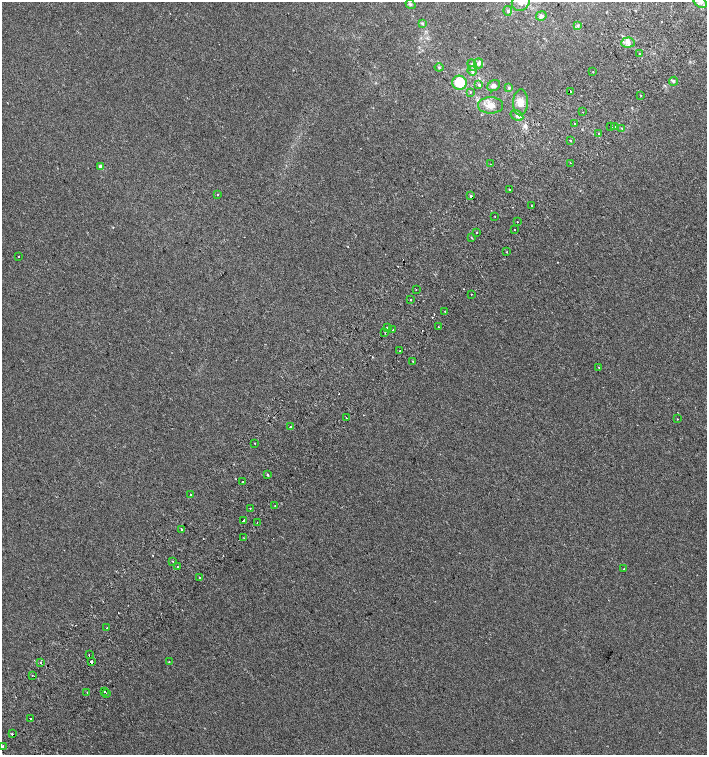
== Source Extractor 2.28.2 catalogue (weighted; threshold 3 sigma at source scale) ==
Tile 10 of 4 x 4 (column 2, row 3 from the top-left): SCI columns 1677-3085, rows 1550-3055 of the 6105 x 6114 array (HDU 1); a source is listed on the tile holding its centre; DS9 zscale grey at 2 x 2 block average (1 PNG px = mean of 2 x 2 image px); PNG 709 x 757 px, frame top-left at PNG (2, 2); each listed source drawn as its Kron ellipse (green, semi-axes under 4 px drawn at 4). Shown black and unused: <1% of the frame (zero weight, under 2 of 3 exposures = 3% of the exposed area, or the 3 px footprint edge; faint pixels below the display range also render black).
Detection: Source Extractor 2.28.2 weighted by HDU 2 'WHT'; one run over the whole footprint, this tile lists its part. Background 0.00142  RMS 0.0035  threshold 0.0155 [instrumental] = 3 sigma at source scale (4.5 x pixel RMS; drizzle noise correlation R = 1.50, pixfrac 1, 0.0396/0.0396 arcsec/px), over >= 5 px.
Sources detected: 96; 8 cosmic-ray / hot-pixel residue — neither listed nor drawn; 1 coinciding with a brighter row at this scale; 1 inside a brighter listed object's ellipse — not listed separately; the other 86 listed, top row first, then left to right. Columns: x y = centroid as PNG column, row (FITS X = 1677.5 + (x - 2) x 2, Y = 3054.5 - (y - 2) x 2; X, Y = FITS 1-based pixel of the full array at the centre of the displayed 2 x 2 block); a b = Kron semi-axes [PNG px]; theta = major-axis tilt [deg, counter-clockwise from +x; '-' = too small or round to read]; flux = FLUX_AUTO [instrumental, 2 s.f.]
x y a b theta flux
521 2 9 8 - 5.9
700 2 7 5 -36 3.4
410 4 5 3 - 1.2
508 11 5 3 - 1.2
541 16 5 4 - 2.3
422 23 3 3 - 0.82
578 26 4 2 - 0.92
628 43 7 5 3 2.9
640 54 2 2 - 13
479 63 5 4 - 2.2
472 65 6 4 -70 1.9
439 67 4 3 - 0.8
472 71 5 4 - 1.3
593 72 2 2 - 0.75
673 81 4 4 - 1.4
459 83 7 7 - 24
479 85 4 3 - 0.9
494 86 7 5 36 2.3
509 88 3 3 - 0.96
470 92 2 2 - 1.1
570 92 2 2 - 1.6
640 95 2 2 - 1.1
520 102 13 7 88 7.4
491 105 12 8 0 6.9
583 112 2 2 - 0.41
517 116 7 5 -35 2.5
574 124 2 2 - 1
611 126 2 2 - 3.6
615 127 2 2 - 0.91
622 129 3 2 - 0.55
599 133 3 2 - 0.53
570 141 2 2 - 2.6
570 163 2 2 - 4.1
490 164 2 2 - 0.46
101 167 3 2 - 5.7
509 190 2 2 - 1.3
217 194 2 2 - 0.76
471 196 2 2 - 8.4
531 205 2 2 - 0.36
495 217 2 2 - 0.47
517 222 2 2 - 0.43
514 229 2 2 - 0.44
477 232 2 2 - 0.44
472 238 3 2 - 0.65
506 252 2 2 - 0.72
19 256 2 2 - 1.6
416 289 2 2 - 2
471 294 2 2 - 1.1
411 300 2 2 - 0.44
445 312 2 2 - 0.57
438 327 2 2 - 2.3
387 328 2 2 - 2.9
393 329 2 2 - 3.1
385 333 2 2 - 0.45
400 351 2 2 - 2.5
413 361 2 2 - 0.61
599 368 2 2 - 1.5
347 418 2 2 - 2.5
677 419 2 2 - 1.9
290 427 2 2 - 2.1
255 443 2 2 - 0.6
267 475 3 2 - 0.74
243 482 2 2 - 3.8
191 495 2 2 - 1.6
275 505 2 2 - 0.77
250 508 2 2 - 0.76
244 520 3 2 - 5.8
257 523 2 2 - 0.34
181 529 2 2 - 0.73
244 538 3 2 - 0.36
173 562 2 2 - 0.43
178 567 2 2 - 3.7
624 569 2 2 - 1.6
200 577 2 2 - 5.7
107 628 2 2 - 1.2
89 655 2 2 - 0.88
91 662 2 2 - 7.1
169 662 2 2 - 0.76
41 663 2 2 - 1.4
32 675 2 2 - 0.38
104 691 3 2 - 5.1
87 692 2 2 - 0.79
107 694 2 2 - 4.6
30 718 2 2 - 3.4
12 734 2 2 - 2.2
2 746 2 2 - 0.81
Overlapping masked pixels (flux is a lower limit): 2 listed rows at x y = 570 92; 91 662
Isophote crosses this tile's border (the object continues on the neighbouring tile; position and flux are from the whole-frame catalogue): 2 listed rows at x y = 521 2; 700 2
Diffuse or blended objects may show on this block-average render without a row.